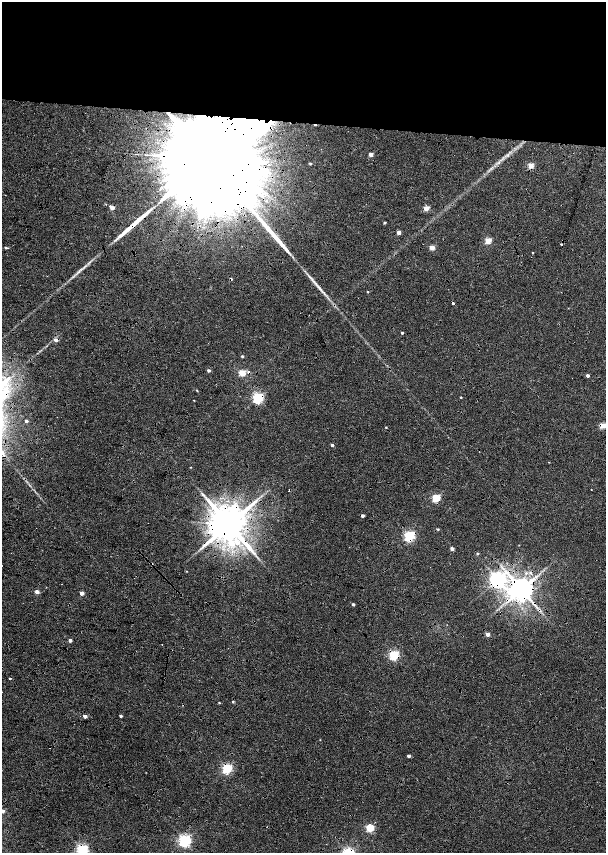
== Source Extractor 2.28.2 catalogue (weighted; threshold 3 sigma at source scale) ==
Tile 3 of 4 x 4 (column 3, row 1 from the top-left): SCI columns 2865-4071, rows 5123-6824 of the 5779 x 6834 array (HDU 1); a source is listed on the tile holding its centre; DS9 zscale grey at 2 x 2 block average (1 PNG px = mean of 2 x 2 image px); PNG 608 x 855 px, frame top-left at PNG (2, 2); no overlay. Shown black and unused: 19% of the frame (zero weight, under 6 of 12 exposures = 9% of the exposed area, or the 3 px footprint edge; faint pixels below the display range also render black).
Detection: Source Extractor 2.28.2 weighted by HDU 2 'WHT'; one run over the whole footprint, this tile lists its part. Background 0.0309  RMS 0.0029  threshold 0.012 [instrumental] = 3 sigma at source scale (4.09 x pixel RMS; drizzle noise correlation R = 1.36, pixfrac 0.8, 0.0396/0.0396 arcsec/px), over >= 5 px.
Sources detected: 69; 7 cosmic-ray / hot-pixel residue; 3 long thin detections or spike segments (spike, bleed or trail) — not listed; the other 59 listed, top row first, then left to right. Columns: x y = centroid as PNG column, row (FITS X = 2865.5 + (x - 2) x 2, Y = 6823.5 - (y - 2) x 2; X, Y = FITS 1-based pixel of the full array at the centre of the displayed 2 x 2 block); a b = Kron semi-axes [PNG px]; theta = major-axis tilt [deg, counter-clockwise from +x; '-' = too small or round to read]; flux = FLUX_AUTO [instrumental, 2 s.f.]
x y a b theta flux
371 154 3 2 - 6.8
211 160 72 16 -5 74000
310 164 2 2 - 1.2
531 166 3 3 - 15
112 208 3 2 - 8.8
426 208 3 3 - 11
385 223 2 2 - 0.96
399 233 3 2 - 5.6
488 241 3 3 - 16
6 248 4 2 - 1.1
432 248 3 2 - 10
533 253 2 2 - 0.35
319 288 11 4 -48 3.1
368 292 2 2 - 0.51
568 308 2 2 - 0.23
402 333 2 2 - 1
56 340 3 3 - 2.9
242 356 2 2 - 1.2
209 371 3 2 - 1.6
249 372 4 3 - 1.3
242 373 3 3 - 22
588 375 2 2 - 2.2
197 390 3 2 - 0.48
461 397 2 2 - 0.6
258 398 4 3 - 100
194 400 2 2 - 0.32
26 421 2 2 - 1.6
602 426 3 3 - 16
332 445 2 2 - 1.8
549 462 2 2 - 0.29
190 467 2 2 - 0.3
591 489 2 2 - 0.25
289 490 2 2 - 0.4
436 498 3 3 - 39
362 516 2 2 - 2.4
229 524 9 9 - 2700
409 536 4 3 - 92
519 545 3 2 - 0.28
452 549 2 2 - 4.1
478 553 3 3 - 0.65
498 580 5 4 - 300
521 589 6 5 - 1000
37 592 3 2 - 5.8
82 593 3 2 - 5.5
353 604 2 2 - 1.4
539 610 3 2 - 0.58
487 634 2 2 - 5.2
70 640 2 2 - 3.2
394 655 3 3 - 68
10 678 2 2 - 0.63
219 703 3 2 - 0.43
85 716 2 2 - 3.8
121 716 2 2 - 1.4
409 756 2 2 - 2.7
227 769 3 3 - 77
3 811 3 2 - 3.3
370 828 3 3 - 34
185 841 4 4 - 150
82 850 3 3 - 120
Overlapping masked pixels (flux is a lower limit): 17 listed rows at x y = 211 160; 112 208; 319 288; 56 340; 249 372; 258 398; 602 426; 289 490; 362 516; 229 524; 409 536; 498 580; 521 589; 539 610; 394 655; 227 769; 82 850
Isophote crosses this tile's border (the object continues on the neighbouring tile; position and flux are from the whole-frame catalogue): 2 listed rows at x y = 3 811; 82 850
Diffuse or blended objects may show on this block-average render without a row.